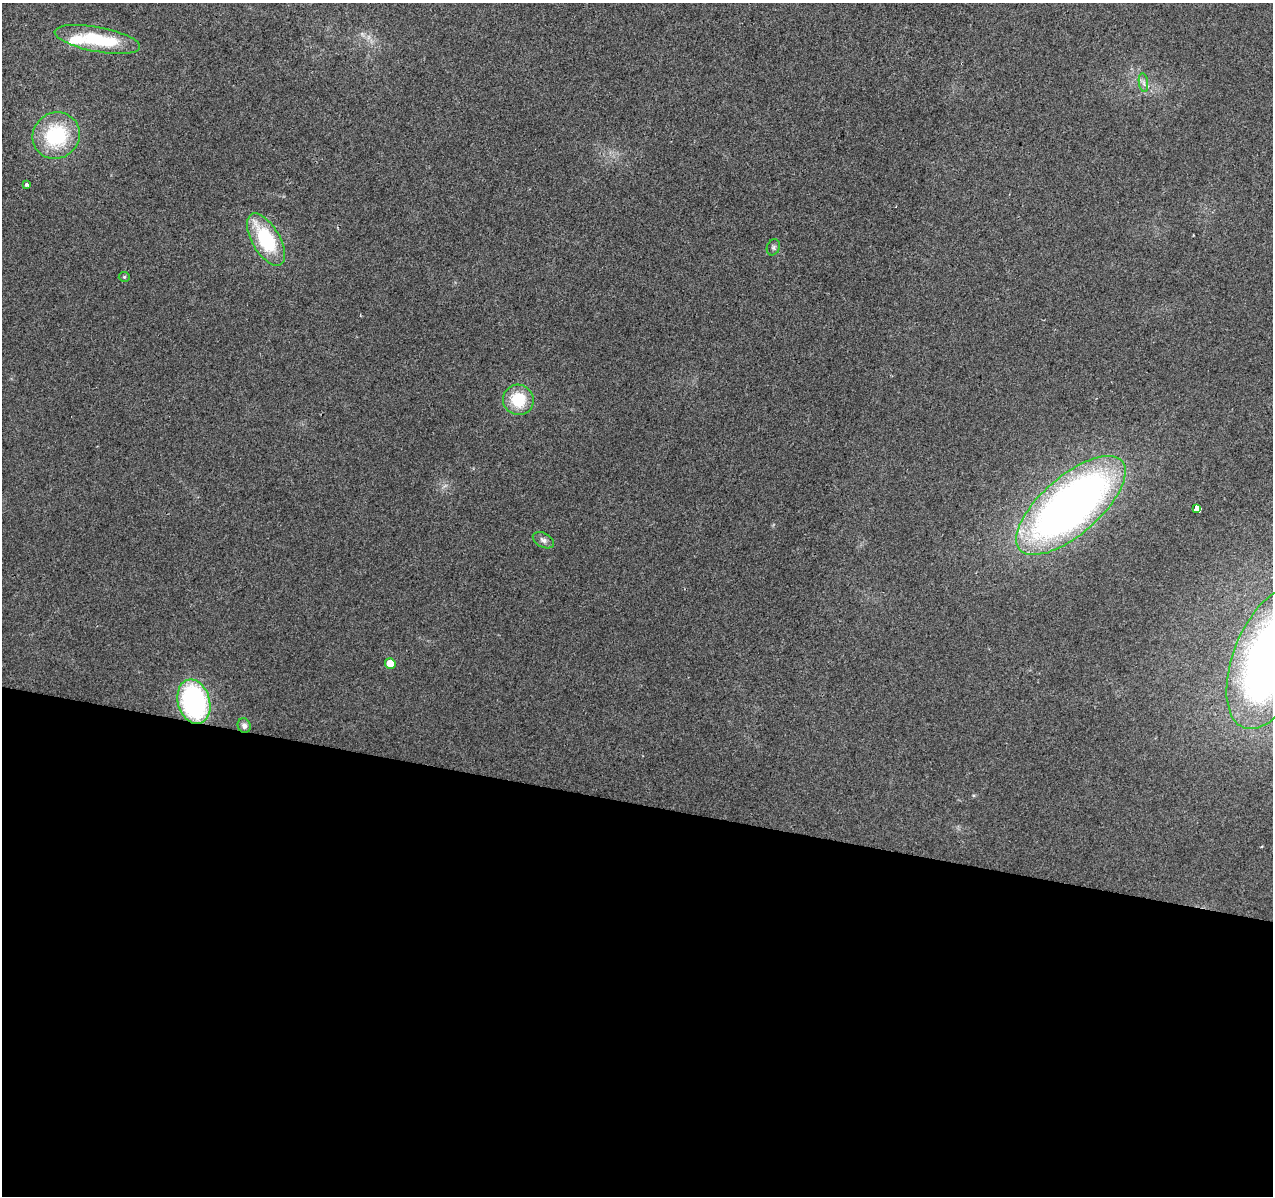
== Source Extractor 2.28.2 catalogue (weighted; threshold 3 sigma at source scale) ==
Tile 14 of 4 x 4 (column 2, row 4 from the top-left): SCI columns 1278-2548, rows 283-1476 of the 5090 x 5277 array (HDU 1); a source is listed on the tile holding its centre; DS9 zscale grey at full resolution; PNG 1275 x 1198 px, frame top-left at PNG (2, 3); each listed source drawn as its Kron ellipse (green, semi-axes under 4 px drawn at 4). Shown black and unused: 33% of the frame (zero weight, under 2 of 3 exposures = <1% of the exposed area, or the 3 px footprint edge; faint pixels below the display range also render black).
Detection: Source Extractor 2.28.2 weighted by HDU 2 'WHT'; one run over the whole footprint, this tile lists its part. Background 0.0226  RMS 0.006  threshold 0.0272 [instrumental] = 3 sigma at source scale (4.5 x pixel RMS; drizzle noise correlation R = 1.50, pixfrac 1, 0.0396/0.0396 arcsec/px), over >= 5 px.
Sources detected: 18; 2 cosmic-ray / hot-pixel residue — neither listed nor drawn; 1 inside a brighter listed object's ellipse — not listed separately; the other 15 listed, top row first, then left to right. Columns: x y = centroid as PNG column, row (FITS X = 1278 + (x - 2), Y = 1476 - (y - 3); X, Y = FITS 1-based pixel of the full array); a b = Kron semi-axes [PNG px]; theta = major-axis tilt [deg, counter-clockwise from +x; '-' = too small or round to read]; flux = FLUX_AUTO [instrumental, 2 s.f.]
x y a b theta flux
97 39 43 12 -11 37
1143 83 9 4 -81 1.9
56 136 24 23 - 44
26 185 4 3 - 2.1
266 240 29 14 -60 42
773 247 8 6 66 1.5
124 277 5 5 - 0.93
518 400 15 15 - 22
1071 505 68 29 41 410
1197 509 4 4 - 620
543 540 11 7 -28 2.4
1271 658 75 37 68 430
390 664 5 5 - 9.2
194 702 23 16 -74 110
244 726 7 6 - 2.2
Overlapping masked pixels (flux is a lower limit): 1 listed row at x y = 194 702
Isophote crosses this tile's border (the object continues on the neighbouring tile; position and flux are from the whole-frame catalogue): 1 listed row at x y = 1271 658